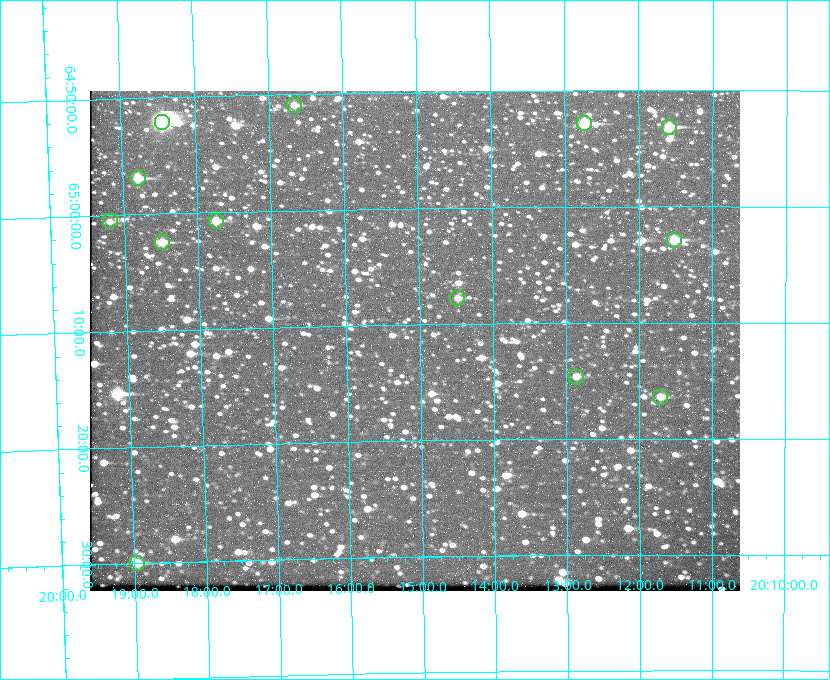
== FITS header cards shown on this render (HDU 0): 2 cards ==
NAXIS1  =                  650 / Width of table row in bytes
NAXIS2  =                  500 / Number of rows in table

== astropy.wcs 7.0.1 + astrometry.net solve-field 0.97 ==
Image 650 x 500 px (HDU 0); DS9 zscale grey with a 90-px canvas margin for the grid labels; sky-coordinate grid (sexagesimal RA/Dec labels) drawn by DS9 from the SOLVED WCS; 13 Tycho-2 reference stars matched to detected sources circled (green)
Header WCS: none
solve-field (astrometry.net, Tycho-2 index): SOLVED blind (the file carries no WCS)
Solved WCS: RA---TAN-SIP/DEC--TAN-SIP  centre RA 20:15:04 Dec +65:11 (303.77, +65.19 deg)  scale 5.17 arcsec/px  FOV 56.0' x 43.1'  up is -179 deg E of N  parity flipped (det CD > 0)
(file carries no celestial WCS; the grid is the blind solution)
Tycho-2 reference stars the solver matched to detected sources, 13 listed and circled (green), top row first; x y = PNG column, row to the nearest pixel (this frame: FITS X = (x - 90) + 1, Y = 500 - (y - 91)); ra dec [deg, ICRS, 3 dp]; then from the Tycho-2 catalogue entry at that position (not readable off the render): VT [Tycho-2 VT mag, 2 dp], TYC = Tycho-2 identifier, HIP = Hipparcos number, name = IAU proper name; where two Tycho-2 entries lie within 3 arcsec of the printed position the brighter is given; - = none
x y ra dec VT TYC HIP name
294 105 304.164 +64.849 10.65 4240-315-1 - -
162 122 304.612 +64.868 7.89 4241-1703-1 100101 -
584 123 303.184 +64.880 9.02 4240-488-1 - -
669 127 302.897 +64.886 9.40 4240-717-1 - -
138 178 304.698 +64.948 10.27 4241-1684-1 - -
110 221 304.798 +65.009 11.15 4241-1628-1 - -
216 221 304.437 +65.012 10.41 4241-1775-1 - -
674 240 302.882 +65.048 10.25 4240-98-1 - -
162 242 304.620 +65.041 10.25 4241-1573-1 - -
457 298 303.620 +65.129 11.18 4240-34-1 - -
576 377 303.217 +65.244 11.17 4240-236-1 - -
660 397 302.928 +65.273 10.74 4240-760-1 - -
137 563 304.739 +65.499 10.16 4241-1715-1 - -